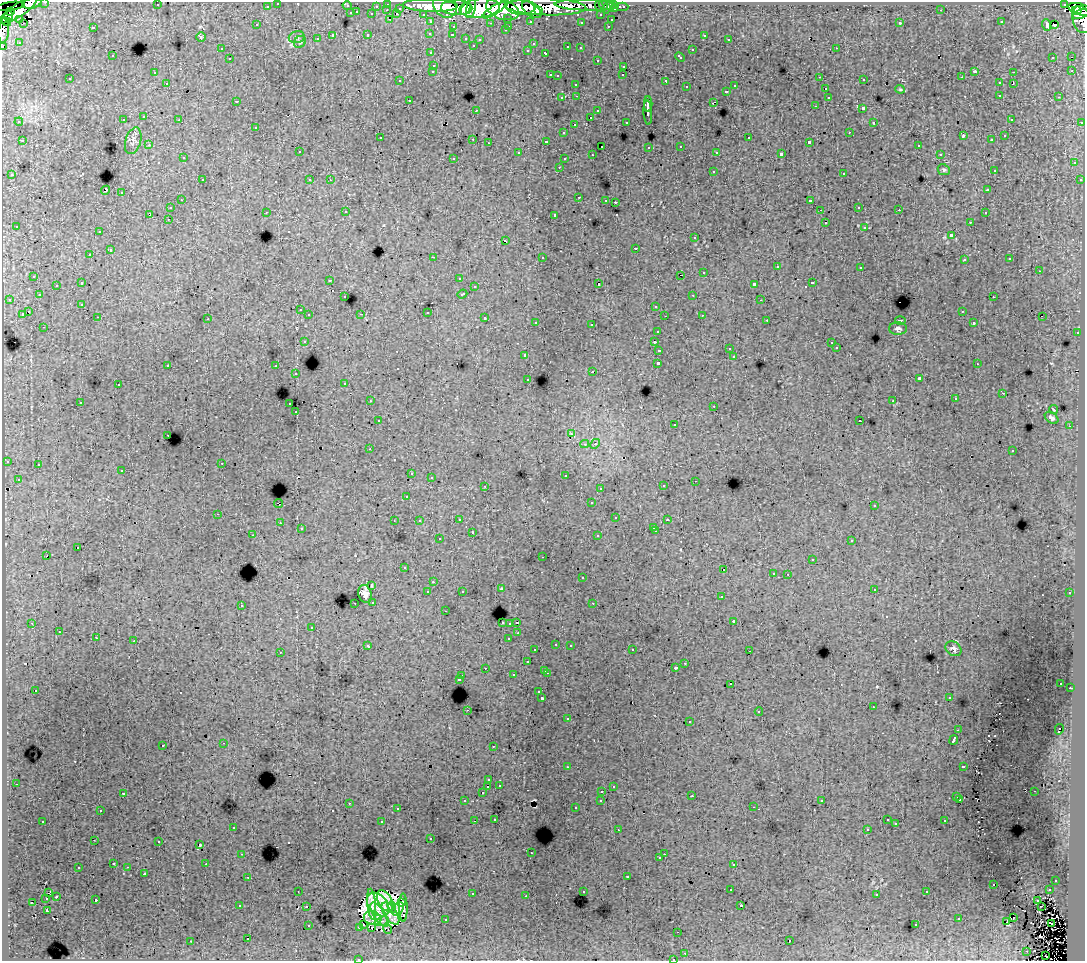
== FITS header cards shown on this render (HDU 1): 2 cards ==
NAXIS1  =                 1083
NAXIS2  =                  959

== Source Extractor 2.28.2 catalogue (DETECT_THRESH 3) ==
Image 1083 x 959 px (HDU 1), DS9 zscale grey, 1 PNG px = 1 image px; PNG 1087 x 963 px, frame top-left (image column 1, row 959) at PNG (2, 2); each listed source drawn as its Kron ellipse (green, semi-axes under 4 px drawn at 4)
Background 342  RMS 1.9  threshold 5.58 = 3 sigma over >= 5 px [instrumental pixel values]
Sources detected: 546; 10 with non-positive FLUX_AUTO (blend fragments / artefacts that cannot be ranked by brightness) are neither listed nor drawn; of the other 536, the 500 brightest by FLUX_AUTO listed and drawn (36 fainter detections omitted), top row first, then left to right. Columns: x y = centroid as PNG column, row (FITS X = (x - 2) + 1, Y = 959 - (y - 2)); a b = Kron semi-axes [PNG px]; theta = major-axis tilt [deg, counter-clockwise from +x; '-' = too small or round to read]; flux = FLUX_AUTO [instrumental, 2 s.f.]
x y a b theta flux
45 2 3 2 - 7100
32 3 10 5 10 83000
278 3 3 3 - 3500
388 4 3 3 - 11000
614 4 3 3 - 9900
1065 4 4 3 - 9500
157 5 3 2 - 250
586 5 32 5 -2 110000
603 5 5 2 - 5000
10 6 14 2 8 6300
267 6 3 3 - 3300
347 6 5 3 - 1500
376 6 3 2 - 2000
430 6 27 6 -2 430000
445 6 13 10 -44 330000
599 6 5 3 - 11000
608 6 8 3 62 13000
520 7 14 8 -3 440000
546 7 40 8 -2 750000
622 7 6 3 0 7400
400 8 3 3 - 1600
457 8 16 7 -2 450000
471 8 10 4 78 160000
479 8 20 9 5 820000
466 9 7 4 61 150000
502 9 17 10 -20 960000
615 9 3 3 - 13000
1081 9 13 5 -17 450000
18 10 21 6 34 270000
387 10 3 2 - 490
494 10 13 4 32 240000
532 10 11 6 -38 260000
538 10 4 4 - 120000
941 10 3 2 - 190
1076 11 5 4 - 150000
10 12 3 2 - 15000
357 12 3 2 - 670
351 13 3 3 - 1200
372 14 3 3 - 1700
397 14 3 2 - 280
423 14 3 2 - 4100
1081 14 9 4 19 110000
601 15 3 3 - 3300
9 16 5 4 - 120000
508 18 3 3 - 2000
19 19 3 3 - 2700
390 19 3 2 - 490
1081 19 13 9 -76 120000
611 20 3 3 - 1100
530 21 3 3 - 2300
6 22 5 3 - 140000
431 22 3 3 - 3200
581 22 3 3 - 260
1001 22 3 3 - 250
24 23 3 2 - 250
490 23 3 2 - 220
900 23 3 3 - 180
257 25 3 3 - 360
1047 25 6 3 -70 800
1054 25 4 2 - 140
509 26 3 2 - 590
608 26 3 2 - 450
93 27 3 3 - 1500
453 27 3 3 - 520
4 30 13 5 86 47000
505 30 3 3 - 300
430 33 3 3 - 360
368 35 3 3 - 820
452 35 3 3 - 460
704 35 3 3 - 620
333 36 3 3 - 2700
201 37 5 5 - 210
297 37 8 6 14 290
466 38 3 3 - 570
317 39 3 3 - 360
729 39 3 3 - 310
480 40 3 3 - 240
19 42 3 3 - 200
300 42 6 5 - 240
533 44 3 2 - 220
473 45 3 3 - 310
3 46 3 2 - 6800
568 47 3 3 - 500
580 48 3 2 - 260
836 48 3 2 - 380
221 49 3 3 - 310
528 50 3 3 - 370
692 50 3 3 - 750
431 53 3 3 - 380
546 53 3 3 - 710
112 56 3 3 - 240
680 57 5 3 - 540
1053 57 3 3 - 430
1071 57 3 2 - 300
230 59 3 3 - 550
597 60 3 3 - 440
434 65 3 3 - 380
624 66 3 3 - 530
433 71 3 3 - 430
975 71 3 3 - 3300
1072 71 3 3 - 130
1013 72 3 2 - 530
154 73 3 2 - 290
550 75 3 2 - 950
623 75 3 2 - 230
557 76 3 3 - 250
820 77 3 2 - 200
962 77 3 3 - 130
70 79 3 2 - 250
864 80 3 2 - 330
400 81 3 2 - 140
666 81 4 3 - 1600
167 83 3 2 - 350
999 83 3 3 - 530
1013 83 3 2 - 1200
576 84 3 3 - 380
735 86 3 3 - 420
686 87 3 3 - 550
825 89 3 3 - 790
900 89 5 4 - 140
726 91 3 3 - 490
1000 95 3 2 - 530
577 96 3 2 - 450
828 97 3 3 - 540
1059 97 3 2 - 440
562 98 3 3 - 430
409 100 3 2 - 370
236 101 3 2 - 200
713 102 4 2 - 760
648 104 8 2 90 3700
815 106 3 2 - 260
863 108 3 3 - 1600
476 110 3 2 - 170
598 111 3 3 - 620
648 112 12 3 -86 3800
144 117 3 3 - 590
591 117 3 2 - 620
1011 119 3 3 - 350
123 120 3 3 - 370
179 120 3 3 - 480
19 122 4 3 - 270
626 122 3 3 - 330
1082 122 3 3 - 1100
874 123 3 3 - 270
575 124 3 2 - 120
256 127 3 3 - 420
849 132 3 2 - 380
564 133 3 3 - 390
963 136 4 2 - 1100
1005 136 3 3 - 290
380 138 3 2 - 220
749 138 3 3 - 790
473 139 3 2 - 570
992 140 3 3 - 260
22 141 3 2 - 570
133 141 14 7 73 590
546 141 3 3 - 390
809 142 3 3 - 320
489 143 3 2 - 300
149 145 3 2 - 280
918 145 3 2 - 360
602 146 2 2 - 190
681 146 3 3 - 580
649 147 3 3 - 290
299 152 3 3 - 550
717 152 4 3 - 250
519 153 3 3 - 440
781 154 4 3 - 2500
940 154 3 3 - 300
592 155 3 2 - 210
183 158 3 3 - 280
454 158 3 2 - 250
564 159 3 2 - 170
1074 163 3 3 - 590
559 167 3 2 - 270
944 170 6 5 - 270
994 170 3 3 - 230
713 171 3 3 - 480
844 173 3 3 - 650
12 175 3 3 - 490
202 180 3 2 - 610
310 180 3 2 - 250
330 180 3 3 - 170
1080 180 3 3 - 550
106 190 5 3 - 2700
988 190 3 3 - 530
122 193 3 3 - 1100
579 197 3 2 - 700
181 200 3 2 - 450
606 200 3 2 - 140
810 201 4 3 - 2400
615 202 3 2 - 510
859 207 3 3 - 360
170 208 3 3 - 500
820 210 3 3 - 110
899 210 2 2 - 270
266 212 3 2 - 250
346 212 3 2 - 250
985 213 3 2 - 460
150 215 4 2 - 890
555 215 4 3 - 2600
168 219 3 2 - 220
825 222 3 3 - 2100
970 222 3 2 - 320
16 226 3 3 - 210
865 227 3 3 - 600
99 232 3 2 - 410
951 235 3 3 - 1100
695 238 3 3 - 500
505 241 3 2 - 1700
635 248 3 2 - 730
110 250 3 3 - 1100
90 255 3 3 - 540
433 257 3 2 - 570
542 257 3 3 - 520
1010 259 3 3 - 320
964 260 3 3 - 420
777 267 3 3 - 660
861 267 3 3 - 290
1039 271 3 2 - 440
704 272 3 3 - 480
680 275 3 2 - 6200
34 276 3 3 - 440
459 278 3 2 - 170
330 280 3 3 - 360
82 283 3 3 - 1300
812 283 3 3 - 510
599 284 3 3 - 3600
754 284 4 3 - 1800
56 285 3 2 - 410
474 287 3 2 - 270
462 294 5 3 - 430
39 295 3 3 - 280
693 295 3 2 - 290
345 297 3 3 - 310
993 297 3 2 - 370
9 299 3 2 - 370
761 300 3 2 - 120
82 304 3 3 - 280
656 306 3 3 - 390
300 310 3 2 - 150
962 311 3 3 - 190
29 312 3 3 - 1100
427 312 3 3 - 830
22 314 3 3 - 1000
361 314 3 2 - 160
309 315 3 3 - 350
702 315 3 2 - 190
665 316 2 2 - 110
98 317 3 2 - 280
1042 317 2 2 - 160
485 318 3 3 - 590
208 319 3 3 - 200
767 320 3 2 - 320
900 320 5 2 - 160
536 322 3 3 - 170
974 323 3 3 - 460
592 325 3 3 - 1900
44 327 3 2 - 350
898 329 9 6 -1 370
658 331 3 2 - 200
1077 333 3 2 - 660
304 341 3 3 - 350
654 342 3 3 - 1000
831 343 3 2 - 230
836 348 3 3 - 200
729 349 3 3 - 150
659 350 3 3 - 730
525 355 3 2 - 260
734 356 3 3 - 270
658 363 4 3 - 1200
977 364 3 2 - 180
168 365 3 3 - 500
276 366 3 2 - 360
592 372 3 3 - 820
296 374 3 2 - 410
528 379 3 2 - 220
919 379 4 3 - 3400
345 383 3 2 - 120
118 385 3 2 - 320
1003 393 3 2 - 290
955 399 3 3 - 370
370 401 3 2 - 160
893 401 3 3 - 140
80 402 3 3 - 240
290 404 3 2 - 510
714 406 3 2 - 120
1053 409 5 2 - 120
296 412 3 2 - 140
1052 418 8 5 -37 410
378 420 3 3 - 120
860 421 3 3 - 340
675 424 3 3 - 330
1070 426 2 2 - 100
571 434 4 3 - 150
168 435 3 2 - 320
585 444 4 3 - 320
595 444 5 4 - 200
370 449 3 2 - 300
1012 451 3 2 - 220
7 461 3 3 - 410
222 463 2 2 - 230
38 465 3 3 - 530
122 471 3 3 - 460
411 474 4 3 - 140
565 475 3 3 - 440
431 478 3 3 - 130
18 479 3 3 - 310
695 481 2 2 - 110
485 486 3 2 - 160
663 486 3 3 - 290
600 488 3 3 - 250
407 496 3 2 - 180
278 503 4 2 - 450
592 503 3 3 - 190
874 506 3 2 - 150
218 514 3 2 - 410
616 518 3 3 - 220
459 519 3 3 - 230
667 520 3 3 - 260
394 521 2 2 - 120
419 521 4 3 - 170
280 523 3 2 - 270
654 527 3 2 - 100
301 529 3 3 - 230
656 531 3 2 - 270
472 532 3 2 - 310
253 535 3 2 - 160
598 536 3 3 - 240
439 539 3 2 - 240
852 540 3 3 - 540
78 548 3 2 - 560
47 556 2 2 - 210
542 557 3 2 - 190
812 559 2 2 - 100
405 568 3 2 - 140
724 570 3 3 - 1000
773 573 3 2 - 210
788 574 3 2 - 190
583 578 3 2 - 210
433 582 3 2 - 500
371 585 4 2 - 110
501 589 3 3 - 520
874 589 3 2 - 190
462 591 3 2 - 150
428 592 3 3 - 510
1070 593 3 3 - 560
365 594 9 6 -72 850
721 597 3 2 - 160
373 602 3 3 - 270
355 603 3 2 - 340
593 603 3 2 - 230
241 605 3 3 - 530
445 611 3 2 - 170
734 621 3 3 - 1800
32 623 3 3 - 110
502 623 3 3 - 360
510 623 3 3 - 350
517 623 3 3 - 2300
312 627 3 3 - 510
59 632 3 2 - 430
518 633 3 2 - 230
96 638 3 2 - 340
509 638 3 3 - 640
134 641 3 2 - 1300
556 644 3 2 - 160
570 645 3 2 - 300
368 646 4 3 - 420
953 649 8 6 -37 500
535 650 3 3 - 250
632 650 3 2 - 630
749 651 3 2 - 110
280 652 3 2 - 130
527 662 3 3 - 540
685 663 3 2 - 390
485 668 3 2 - 410
676 668 3 3 - 590
545 670 3 3 - 670
547 673 3 2 - 370
513 675 3 3 - 380
462 676 3 2 - 360
459 679 4 3 - 550
1061 683 3 3 - 290
731 684 3 2 - 410
1070 688 2 2 - 440
36 690 3 3 - 330
539 692 3 3 - 400
542 698 3 3 - 2500
949 698 3 3 - 220
873 707 3 2 - 200
467 710 3 2 - 390
759 712 4 3 - 190
568 719 3 2 - 190
690 722 3 3 - 560
1059 729 5 2 - 280
958 730 3 2 - 840
954 740 5 3 - 6300
223 743 3 2 - 190
163 745 3 3 - 650
493 746 3 2 - 150
963 766 4 3 - 1000
567 767 3 2 - 290
489 780 3 3 - 350
16 784 3 2 - 300
499 785 3 3 - 320
488 786 3 2 - 1000
613 786 3 3 - 350
602 791 3 2 - 470
1034 791 3 2 - 310
123 793 3 3 - 270
482 793 3 3 - 340
692 796 3 2 - 220
957 797 3 3 - 430
601 800 3 3 - 440
960 800 3 3 - 480
465 801 3 3 - 360
822 801 3 3 - 240
349 803 3 2 - 650
754 807 3 2 - 260
576 808 3 3 - 280
397 809 3 3 - 350
100 811 3 2 - 390
495 819 3 3 - 290
887 820 3 2 - 230
43 821 3 2 - 380
475 821 3 2 - 770
945 821 3 3 - 700
382 822 3 3 - 1100
896 824 3 2 - 130
233 827 3 3 - 500
867 829 3 2 - 220
618 830 3 2 - 240
431 839 3 2 - 280
94 840 3 2 - 150
159 842 3 3 - 480
200 845 4 3 - 7700
531 853 3 2 - 100
242 854 3 2 - 310
664 854 2 2 - 330
660 858 3 3 - 370
114 863 3 3 - 540
206 864 2 2 - 280
734 865 3 3 - 1800
128 867 3 2 - 250
78 868 3 3 - 830
144 873 3 3 - 760
627 876 3 3 - 860
248 877 3 2 - 390
1056 880 3 3 - 530
993 884 3 2 - 400
731 890 3 2 - 310
1049 890 3 2 - 730
298 891 2 2 - 120
583 891 3 3 - 400
927 892 3 3 - 360
48 893 3 2 - 570
472 894 3 3 - 1100
877 894 3 3 - 330
526 896 3 2 - 250
56 897 3 2 - 100
46 899 4 2 - 1000
95 900 3 3 - 11000
385 901 11 6 -60 1300
1037 901 3 2 - 100
402 902 3 3 - 160
32 903 4 3 - 120
372 904 15 4 -84 800
378 904 14 9 -50 2100
240 906 3 3 - 180
741 906 3 3 - 32000
1041 906 3 2 - 180
306 907 3 3 - 470
392 907 6 3 -75 460
403 907 14 3 -89 320
398 909 7 4 58 800
47 911 3 2 - 110
390 914 13 6 -55 1800
379 915 14 5 -57 1400
373 918 9 6 -13 1100
1013 918 2 2 - 230
445 919 3 3 - 1300
959 919 3 3 - 850
381 921 7 3 19 370
1007 922 3 2 - 320
1051 923 3 2 - 220
308 925 3 3 - 690
364 925 3 2 - 360
916 925 3 2 - 480
359 927 3 3 - 290
372 928 3 2 - 500
387 929 5 2 - 160
678 932 2 2 - 150
248 939 3 2 - 780
790 940 3 3 - 510
191 941 3 2 - 140
1027 951 2 2 - 110
685 953 3 2 - 370
1046 956 3 2 - 110
358 959 3 2 - 270
673 959 3 2 - 160
At the frame edge (FLAGS 8, measured only in part): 9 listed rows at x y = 45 2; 32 3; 278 3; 347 6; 1081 19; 4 30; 3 46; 358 959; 673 959
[36 fainter detections neither listed nor drawn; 10 non-positive-flux detections neither listed nor drawn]